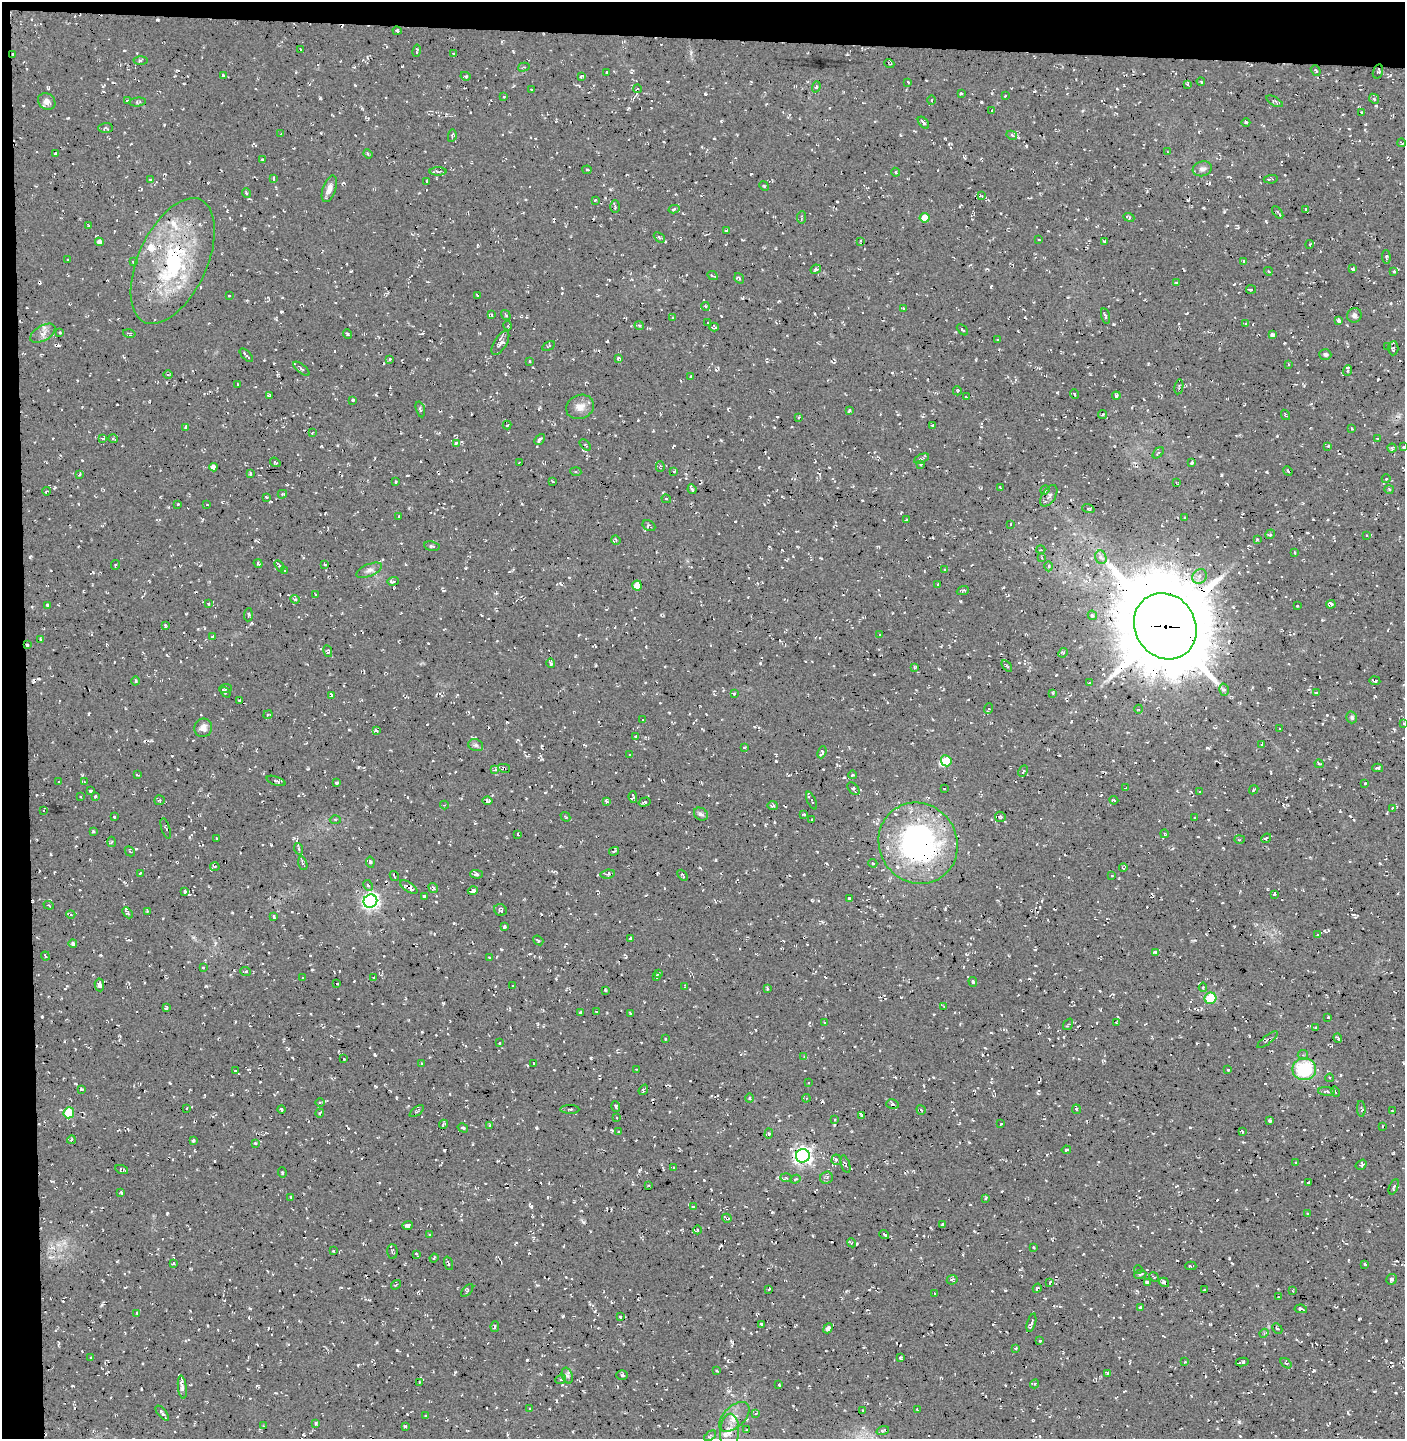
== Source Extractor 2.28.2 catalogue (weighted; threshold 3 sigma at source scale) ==
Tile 1 of 3 x 3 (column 1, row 1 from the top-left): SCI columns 181-1583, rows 2875-4311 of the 4570 x 4319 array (HDU 1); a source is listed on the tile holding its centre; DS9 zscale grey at full resolution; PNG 1407 x 1441 px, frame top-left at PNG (2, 2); each listed source drawn as its Kron ellipse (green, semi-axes under 4 px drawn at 4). Shown black and unused: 5% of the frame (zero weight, under 3 of 4 exposures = <1% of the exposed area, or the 3 px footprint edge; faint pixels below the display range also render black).
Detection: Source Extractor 2.28.2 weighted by HDU 2 'WHT'; one run over the whole footprint, this tile lists its part. Background 0.0234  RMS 0.0058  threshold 0.0262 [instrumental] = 3 sigma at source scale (4.5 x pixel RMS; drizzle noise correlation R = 1.50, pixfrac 1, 0.0396/0.0396 arcsec/px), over >= 5 px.
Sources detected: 973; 81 cosmic-ray / hot-pixel residue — neither listed nor drawn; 11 inside a brighter listed object's ellipse — not listed separately; of the other 881, all 500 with FLUX_AUTO >= 0.596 (the completeness limit of this list) listed and drawn (381 fainter detections not listed), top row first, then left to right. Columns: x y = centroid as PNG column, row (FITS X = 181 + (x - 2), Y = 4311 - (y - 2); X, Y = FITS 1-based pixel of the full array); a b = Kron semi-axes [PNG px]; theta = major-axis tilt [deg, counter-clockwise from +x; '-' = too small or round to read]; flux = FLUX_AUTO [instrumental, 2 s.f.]
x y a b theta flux
397 31 4 3 - 1.1
300 50 3 2 - 0.65
417 51 6 3 78 1.1
13 54 3 3 - 0.99
454 54 3 3 - 1.1
141 60 7 3 3 0.87
889 64 5 3 - 0.78
524 67 6 4 15 0.82
1316 70 6 3 -51 0.84
1378 71 7 5 73 1.2
607 73 4 3 - 0.72
223 75 3 3 - 0.94
465 76 5 4 - 1.2
581 77 4 3 - 1.4
908 82 3 2 - 0.73
1201 82 4 2 - 0.97
1187 84 3 3 - 0.75
816 87 6 4 71 0.87
638 89 4 3 - 0.62
531 90 3 2 - 0.61
961 93 3 2 - 0.92
1005 96 3 2 - 1.3
504 97 3 3 - 0.8
1374 99 5 4 - 1
932 100 5 3 - 0.72
127 101 3 3 - 0.77
1275 101 9 4 -30 1.2
47 102 9 7 -39 3.2
138 102 8 4 7 1
992 111 3 2 - 0.8
1361 112 3 3 - 0.74
1246 122 4 3 - 0.61
923 123 7 3 -49 1.3
105 128 7 5 2 1.1
281 134 3 3 - 0.62
1012 135 5 4 - 1.1
452 136 6 3 80 1.4
1401 143 4 2 - 0.78
1167 152 3 2 - 0.76
55 154 4 3 - 0.79
368 154 5 4 - 0.75
262 159 3 3 - 0.82
1202 169 10 7 15 2.4
587 170 4 3 - 0.84
438 171 8 3 0 0.94
896 172 4 3 - 0.75
273 178 4 2 - 1
1271 179 7 3 7 0.89
150 180 4 3 - 0.66
426 181 3 2 - 0.83
764 186 5 4 - 0.69
329 189 14 6 71 3.6
246 193 5 3 - 0.63
981 196 4 3 - 0.65
595 200 3 3 - 0.72
615 207 6 5 - 0.91
674 209 5 3 - 1.2
1305 209 3 2 - 0.66
1278 212 7 2 -51 0.93
801 217 6 2 84 0.8
1129 217 5 3 - 1.2
925 218 5 4 - 9.6
89 226 3 2 - 0.66
726 231 4 3 - 0.7
659 237 6 3 -43 0.84
1039 240 3 2 - 0.6
860 241 3 2 - 0.69
99 242 4 4 - 2.8
1104 242 4 2 - 0.73
1310 244 4 3 - 0.64
1386 257 7 4 -86 0.92
68 260 3 2 - 0.61
133 261 4 3 - 0.63
173 261 67 34 65 73
1244 261 4 3 - 0.82
816 269 5 4 - 1.6
1353 269 4 3 - 1.2
1268 271 4 3 - 0.66
1394 271 3 3 - 0.74
712 276 6 2 -26 0.99
739 278 5 3 - 0.96
1176 282 4 3 - 0.71
1251 289 5 3 - 0.89
478 295 3 3 - 1
229 296 3 3 - 0.93
705 306 4 3 - 0.62
903 308 3 3 - 0.9
492 315 4 3 - 1.1
506 315 5 3 - 0.76
1354 315 7 7 - 1.7
1105 316 8 3 -76 0.97
673 317 4 3 - 0.62
1339 321 4 3 - 1.6
708 323 3 2 - 0.67
1245 323 3 3 - 0.65
508 326 5 3 - 0.69
639 326 5 3 - 0.89
714 327 5 3 - 0.93
962 330 6 3 -44 0.8
43 333 14 7 30 3.4
60 333 3 2 - 0.67
129 333 6 3 -12 0.78
347 334 5 3 - 0.88
1272 335 4 3 - 1.1
997 339 3 2 - 0.63
500 343 13 6 59 3.2
549 346 7 3 28 0.73
1388 347 4 3 - 0.69
1393 348 7 5 87 1.1
246 355 8 2 -46 1
1325 355 6 5 - 1.6
618 358 3 3 - 1.5
390 359 4 3 - 0.75
530 361 3 3 - 0.73
1288 364 3 2 - 0.66
301 369 10 3 -40 1.1
1348 370 5 3 - 0.71
168 374 5 3 - 0.65
691 376 3 2 - 0.65
237 384 3 2 - 0.7
1179 387 7 4 79 1.1
957 391 4 4 - 0.65
1074 394 5 3 - 0.81
269 396 3 3 - 0.69
1116 396 4 3 - 0.95
966 397 3 2 - 0.65
353 400 3 3 - 0.65
580 407 14 11 23 5
420 409 8 3 -75 0.77
849 411 4 3 - 1.4
1103 415 4 2 - 0.73
1285 415 5 2 - 0.77
799 418 4 3 - 0.97
507 425 4 2 - 0.6
933 425 3 3 - 0.96
185 427 4 3 - 0.69
1351 429 3 3 - 1.4
312 433 3 2 - 0.61
103 438 4 2 - 0.96
1377 438 3 3 - 1.3
113 439 4 3 - 0.66
540 439 6 3 47 1.7
456 443 4 4 - 1.4
585 445 7 2 -46 0.61
1328 446 3 3 - 0.82
1404 447 3 3 - 0.84
1392 448 4 4 - 0.99
1158 453 6 3 45 0.61
922 459 8 3 26 1.2
275 462 5 3 - 0.72
519 462 4 2 - 0.76
1192 462 4 3 - 1.2
921 465 3 2 - 0.79
660 466 5 4 - 1
213 467 4 4 - 3.3
674 471 3 2 - 0.72
1288 471 5 4 - 0.85
576 472 5 4 - 0.88
250 473 3 3 - 0.61
80 474 4 2 - 0.69
1386 479 4 4 - 0.64
395 482 3 3 - 0.8
553 482 3 2 - 0.66
1176 483 4 2 - 0.61
1000 488 4 2 - 0.97
692 489 5 2 - 1.5
1389 489 5 4 - 0.75
1045 490 5 4 - 0.69
46 491 4 3 - 0.73
282 494 5 3 - 0.6
1049 496 12 6 58 2.5
267 497 3 2 - 0.65
666 499 5 4 - 0.8
178 504 3 2 - 0.66
207 505 4 4 - 0.68
1088 509 6 4 -19 0.79
399 516 3 3 - 0.8
1185 517 3 2 - 0.64
906 519 3 2 - 0.69
1010 524 2 2 - 0.66
649 526 7 5 -30 1.5
1270 534 5 4 - 0.95
1367 535 3 2 - 0.65
1257 539 3 3 - 0.93
616 540 5 4 - 0.76
432 546 8 4 -7 1.1
1041 550 4 3 - 0.6
1295 553 3 3 - 0.87
1101 557 7 5 -66 1.8
1042 558 4 3 - 0.67
258 563 5 3 - 0.9
325 564 3 2 - 0.86
115 565 5 2 - 0.6
279 566 6 3 -57 1.7
1049 566 5 3 - 0.8
369 570 14 6 23 2.5
945 570 3 2 - 0.71
285 571 3 3 - 0.76
1200 576 8 6 49 2.9
393 581 6 3 3 1.1
938 584 3 2 - 0.85
637 585 5 4 - 9.4
963 591 6 3 20 1.1
315 595 4 2 - 0.61
295 599 5 4 - 1.1
209 604 3 3 - 0.81
1331 604 5 4 - 2.1
47 605 3 3 - 0.63
1297 605 3 2 - 0.75
248 615 7 2 86 0.68
1092 615 5 4 - 0.95
165 625 4 3 - 0.67
1165 626 34 30 -59 6300
879 635 3 2 - 0.65
213 636 4 2 - 1.2
41 639 4 3 - 0.67
27 645 3 3 - 0.94
328 651 6 4 -78 0.98
1063 653 5 4 - 0.7
551 663 5 3 - 1.5
1007 666 6 3 -53 0.68
914 667 4 3 - 0.63
136 681 4 3 - 0.78
1375 681 5 3 - 1.1
1089 683 3 3 - 0.74
226 689 6 3 6 0.92
1224 690 6 5 - 1.4
225 692 6 3 -49 0.94
1053 693 4 3 - 0.62
1316 693 3 2 - 0.68
734 694 3 2 - 0.89
332 695 4 3 - 0.78
239 701 2 2 - 0.89
989 709 5 3 - 0.69
1139 709 4 3 - 0.69
268 715 5 3 - 0.62
1352 717 6 5 - 1.1
643 720 3 3 - 1
1404 724 3 2 - 0.69
203 728 9 9 - 3.1
1280 728 3 3 - 0.79
376 730 4 4 - 1.2
636 737 3 3 - 1.9
476 745 8 5 -20 1.5
1262 745 3 3 - 0.89
744 748 3 3 - 0.82
822 752 6 4 68 2.2
630 755 3 3 - 0.72
946 761 5 5 - 12
1319 764 4 3 - 0.82
504 768 6 4 -12 1.5
1378 768 5 3 - 1.1
495 769 3 3 - 0.89
1023 771 6 4 64 1.1
137 775 4 2 - 0.65
853 775 4 3 - 0.65
276 781 10 3 -20 1.1
59 782 3 2 - 0.69
84 782 3 2 - 0.61
336 783 3 3 - 0.92
1365 783 3 2 - 0.61
944 788 2 2 - 0.67
1126 788 3 2 - 0.83
853 789 7 4 -50 1.5
1254 790 5 2 - 0.64
90 791 3 3 - 0.88
1200 791 3 2 - 0.72
95 796 4 3 - 0.85
81 797 3 2 - 0.75
633 797 6 4 -83 1.7
160 800 5 5 - 1.1
812 800 9 4 -65 1.4
1114 800 4 3 - 0.75
488 801 5 4 - 1.3
606 801 4 3 - 1.3
645 802 6 4 16 1.1
444 805 4 4 - 0.62
773 805 5 4 - 1.3
1392 808 3 3 - 0.62
43 810 3 3 - 0.89
701 814 7 6 - 1.7
804 814 4 2 - 0.76
114 816 3 3 - 0.95
565 817 5 3 - 0.76
1000 817 5 5 - 0.85
1195 817 3 2 - 0.85
812 819 2 2 - 0.66
335 820 5 3 - 0.69
166 828 10 2 -73 0.69
93 831 3 3 - 1
518 834 3 2 - 0.7
1164 834 4 3 - 0.67
216 838 3 2 - 0.71
1266 838 5 4 - 1.9
1239 839 5 3 - 0.86
111 842 5 3 - 0.64
918 843 41 39 -57 140
299 849 6 4 -71 1.1
130 851 5 3 - 0.63
614 851 5 3 - 0.81
370 862 6 4 -81 1.1
303 863 7 3 -73 1.3
873 863 4 3 - 0.88
215 867 5 2 - 0.7
1123 868 4 3 - 1.6
140 873 3 2 - 0.68
476 874 6 4 -2 1.3
608 874 7 4 6 1.3
683 875 6 3 -49 0.76
1112 875 3 2 - 0.69
394 876 5 2 - 0.66
368 885 6 4 -62 0.97
409 887 10 5 -33 3.3
433 888 5 4 - 1.1
185 891 4 4 - 1
473 891 5 3 - 2.9
1274 894 3 2 - 0.95
424 896 3 3 - 0.93
849 898 3 3 - 1.1
370 901 7 6 - 190
49 905 5 4 - 0.89
500 910 6 5 - 1.5
147 911 4 4 - 0.76
128 913 6 3 -46 1
71 915 5 3 - 0.76
274 916 3 2 - 0.64
505 927 4 3 - 1.3
1318 935 4 3 - 0.85
630 938 3 3 - 1.1
538 940 5 3 - 1
73 944 4 4 - 1.4
1155 952 4 2 - 1.6
45 956 4 2 - 1
489 957 3 3 - 0.64
203 967 3 3 - 0.76
246 972 5 3 - 1
658 973 3 3 - 0.75
374 977 4 3 - 0.94
657 977 4 3 - 0.67
303 978 3 3 - 0.72
973 982 5 3 - 0.92
337 984 3 2 - 0.74
99 985 6 4 -82 1.9
513 986 3 3 - 0.63
685 987 3 3 - 0.63
1203 987 4 4 - 0.71
768 989 3 2 - 0.75
605 990 3 3 - 1.1
1210 998 6 5 - 27
944 1006 3 2 - 0.8
166 1008 4 3 - 0.96
596 1011 3 2 - 0.64
581 1012 3 3 - 0.96
630 1013 3 2 - 0.65
1328 1017 3 3 - 0.68
825 1022 3 3 - 0.62
1116 1023 3 2 - 0.89
1068 1024 6 2 54 0.63
1315 1028 3 2 - 0.72
1338 1038 5 3 - 0.85
666 1039 3 2 - 0.63
1267 1040 12 3 38 1.1
499 1042 3 3 - 1.1
1303 1055 5 5 - 1
804 1057 4 3 - 0.67
344 1059 3 3 - 0.62
421 1064 3 2 - 0.63
534 1064 4 2 - 0.81
637 1069 4 3 - 0.6
1304 1069 12 11 - 33
1228 1070 3 2 - 0.93
235 1071 3 2 - 0.69
1330 1078 4 3 - 0.61
808 1083 3 2 - 0.66
81 1089 3 2 - 0.76
643 1090 5 3 - 1.4
1327 1091 8 3 -4 1.4
1335 1092 5 3 - 0.83
749 1098 4 4 - 0.62
806 1098 4 3 - 0.63
320 1103 5 3 - 0.72
892 1104 6 4 -16 1.2
616 1106 5 2 - 0.73
187 1108 3 2 - 0.97
281 1109 4 2 - 0.86
570 1109 9 3 -1 1.1
1076 1109 5 4 - 0.69
1361 1109 8 4 -88 1.4
921 1110 5 2 - 0.65
417 1111 8 3 36 0.88
1392 1111 3 3 - 0.68
69 1113 6 5 - 21
320 1113 4 3 - 1
861 1115 3 2 - 0.66
617 1117 3 2 - 0.6
835 1120 3 3 - 0.81
1270 1121 3 3 - 1
443 1124 5 2 - 0.86
1001 1124 3 2 - 0.75
489 1125 3 2 - 0.66
1382 1126 3 2 - 0.6
463 1128 5 3 - 0.71
619 1132 3 3 - 1.4
1242 1132 3 2 - 0.83
769 1134 5 4 - 1.1
71 1140 4 3 - 1
193 1140 3 2 - 0.75
256 1143 3 3 - 1.5
1066 1150 4 3 - 0.91
803 1156 7 6 - 230
836 1160 5 4 - 1.3
1296 1162 3 2 - 0.66
845 1164 9 4 -73 1.1
1361 1165 6 4 32 1.1
673 1167 3 2 - 0.67
122 1169 6 3 -20 1.3
282 1173 5 4 - 0.8
786 1178 5 4 - 0.84
827 1178 6 6 - 1.5
795 1179 5 4 - 0.78
1308 1182 3 3 - 1.4
649 1185 3 3 - 0.64
1394 1187 8 4 67 0.97
121 1192 3 3 - 0.67
291 1197 3 3 - 1
985 1198 4 4 - 0.82
693 1207 3 3 - 0.76
1307 1214 4 3 - 0.65
727 1218 5 3 - 0.91
407 1225 5 3 - 1.7
942 1225 4 3 - 1.1
697 1230 4 3 - 0.6
884 1234 5 2 - 0.92
429 1235 3 2 - 0.69
852 1243 4 3 - 0.79
1034 1247 3 3 - 0.89
333 1251 3 2 - 0.64
392 1251 7 5 -87 1.1
416 1254 4 2 - 1
434 1258 4 3 - 0.61
448 1263 7 3 -71 0.85
173 1264 3 3 - 1.4
1365 1264 3 2 - 0.82
1191 1266 5 2 - 1.1
1138 1269 4 3 - 0.63
1140 1274 6 3 8 0.69
1154 1277 5 4 - 0.91
1391 1279 6 5 - 1.5
952 1280 5 4 - 1.1
1049 1282 4 3 - 0.61
1147 1282 3 3 - 1.1
1164 1282 5 4 - 1.9
396 1285 5 3 - 0.62
1037 1288 5 3 - 1.2
769 1289 3 2 - 0.63
1204 1289 3 2 - 0.75
467 1291 8 3 48 0.86
1293 1291 3 2 - 0.62
934 1294 3 2 - 0.72
1278 1297 3 2 - 0.87
1140 1307 4 3 - 0.88
1301 1309 6 3 -9 1.1
137 1313 3 3 - 0.64
620 1317 3 2 - 0.77
1031 1323 9 3 74 1.6
761 1324 4 3 - 1.2
495 1326 5 4 - 1.1
828 1328 5 3 - 2
1277 1329 5 4 - 0.98
1264 1333 4 3 - 0.67
1040 1341 3 3 - 1.1
1016 1348 3 2 - 0.73
91 1357 3 3 - 0.77
900 1358 4 3 - 1
1185 1362 3 3 - 0.65
1242 1362 6 3 10 2.1
1286 1363 6 3 -36 0.79
717 1371 3 3 - 1.1
1107 1373 4 3 - 0.82
622 1375 5 5 - 1.1
567 1376 8 5 -69 1.4
561 1379 5 3 - 0.81
419 1382 3 2 - 0.72
1035 1384 5 4 - 0.72
779 1385 3 3 - 0.96
182 1387 12 3 -82 3.4
530 1409 3 3 - 1.1
862 1410 3 2 - 0.71
917 1410 4 3 - 0.66
162 1413 9 3 -50 1.6
756 1413 4 3 - 0.77
425 1416 3 2 - 0.66
734 1417 18 10 44 7
316 1424 4 3 - 0.68
263 1426 3 2 - 0.69
405 1426 4 2 - 0.88
747 1430 3 2 - 0.66
883 1430 6 3 19 0.86
729 1432 18 9 86 5.6
710 1436 7 3 38 0.91
Overlapping masked pixels (flux is a lower limit): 11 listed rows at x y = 13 54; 1378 71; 173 261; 1165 626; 27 645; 504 768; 918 843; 409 887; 73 944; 803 1156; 727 1218
Isophote crosses this tile's border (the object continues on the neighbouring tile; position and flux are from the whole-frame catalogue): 2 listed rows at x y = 1404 447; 1404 724
Unlisted compact peaks at least as high as the median listed source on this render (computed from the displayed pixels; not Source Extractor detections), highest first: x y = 1386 1341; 531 1206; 1267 472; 206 986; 584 1222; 716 860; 1277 436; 1148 364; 244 228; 102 1305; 308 769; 170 1083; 51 854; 529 1253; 465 568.